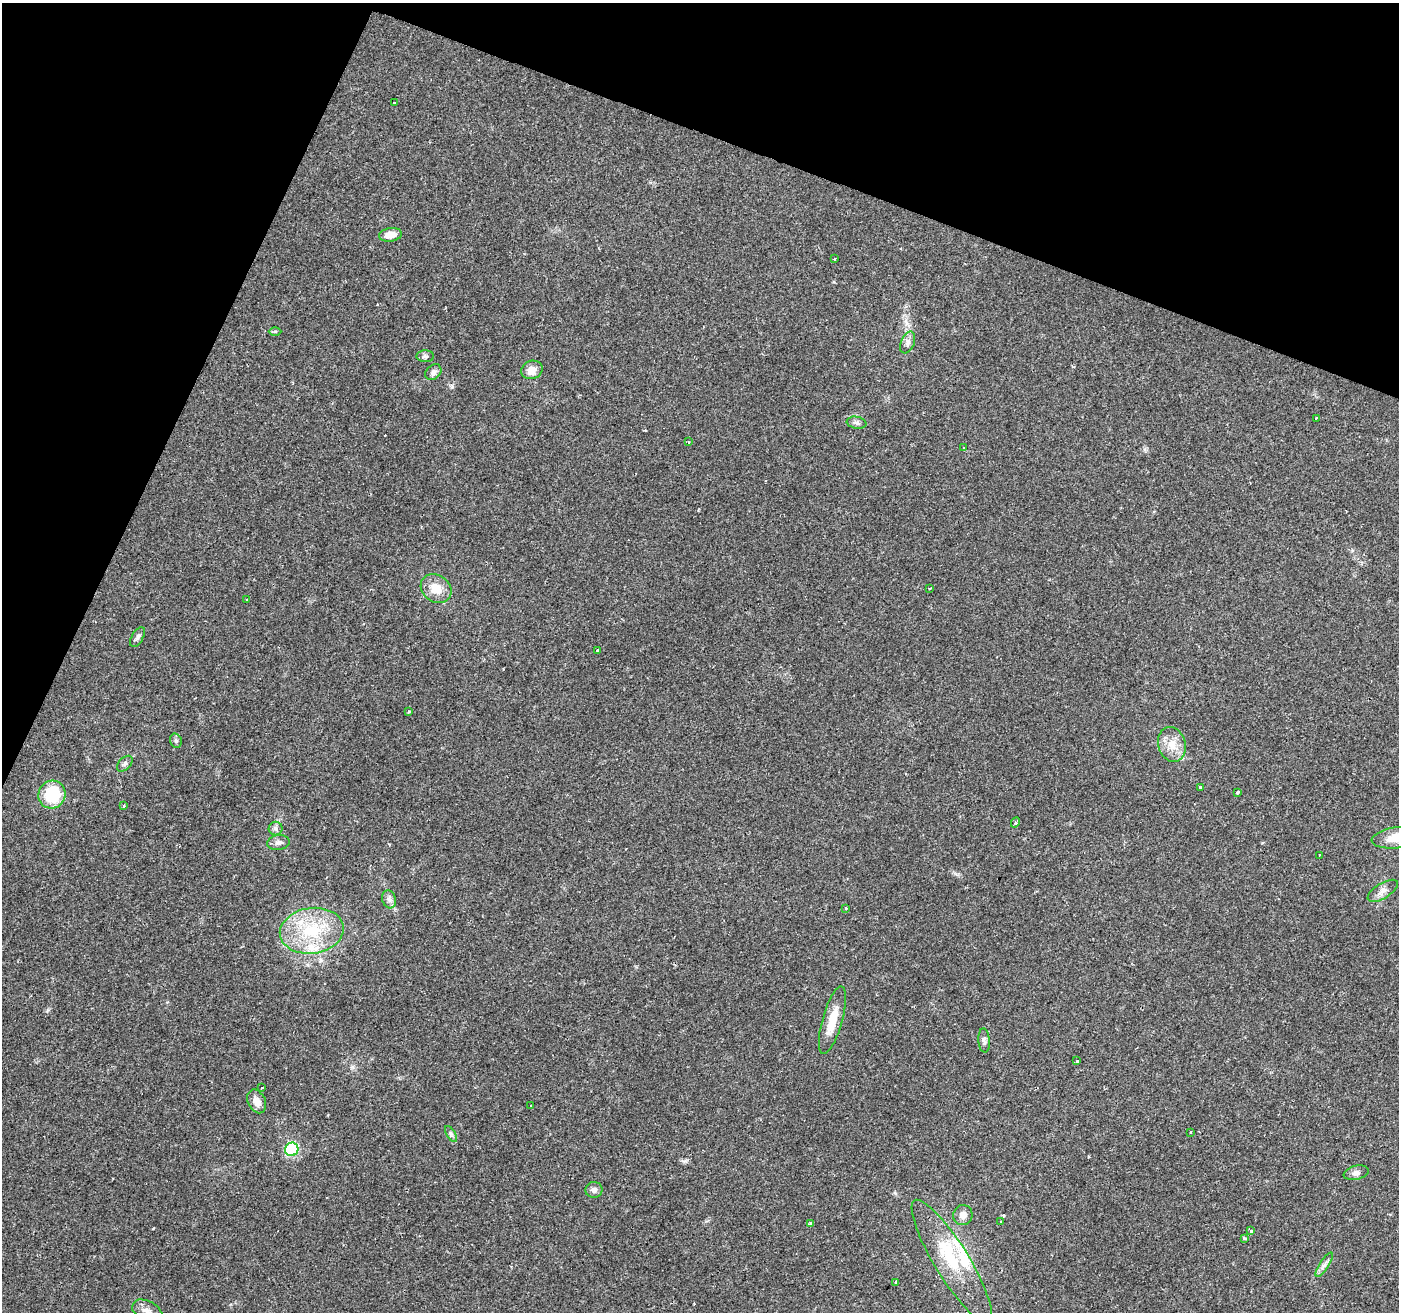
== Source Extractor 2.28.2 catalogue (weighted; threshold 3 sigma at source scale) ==
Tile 2 of 4 x 4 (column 2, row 1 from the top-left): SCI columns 1397-2793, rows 4136-5445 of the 5588 x 5714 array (HDU 1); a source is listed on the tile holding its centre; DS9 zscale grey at full resolution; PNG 1401 x 1314 px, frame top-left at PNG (2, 3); each listed source drawn as its Kron ellipse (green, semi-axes under 4 px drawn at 4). Shown black and unused: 19% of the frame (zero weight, under 2 of 3 exposures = <1% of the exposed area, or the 3 px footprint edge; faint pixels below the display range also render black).
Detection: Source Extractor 2.28.2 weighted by HDU 2 'WHT'; one run over the whole footprint, this tile lists its part. Background 0.0359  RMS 0.0044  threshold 0.0198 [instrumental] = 3 sigma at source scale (4.5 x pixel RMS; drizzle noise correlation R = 1.50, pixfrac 1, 0.0396/0.0396 arcsec/px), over >= 5 px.
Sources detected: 61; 4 cosmic-ray / hot-pixel residue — neither listed nor drawn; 3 inside a brighter listed object's ellipse — not listed separately; the other 54 listed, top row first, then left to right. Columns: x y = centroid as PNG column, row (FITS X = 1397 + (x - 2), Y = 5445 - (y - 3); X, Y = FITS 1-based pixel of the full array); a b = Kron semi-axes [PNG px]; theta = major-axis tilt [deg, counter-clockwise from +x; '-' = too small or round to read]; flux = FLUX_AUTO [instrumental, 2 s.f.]
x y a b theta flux
394 102 3 2 - 0.43
390 235 11 6 9 4.6
835 259 4 3 - 1.7
275 331 6 4 1 0.59
908 343 11 6 67 1.8
425 356 9 6 1 1.1
532 370 11 9 22 3.8
433 372 9 7 42 1.6
1316 418 4 3 - 1
856 423 10 6 -9 1.4
688 442 3 3 - 0.5
964 448 3 3 - 2.9
930 588 3 3 - 1.1
436 589 16 13 -38 7.3
246 600 3 3 - 0.94
138 637 11 5 60 1.2
597 650 3 3 - 2.4
409 711 3 3 - 0.48
176 741 7 5 -75 0.98
1172 744 17 13 -73 6.5
125 764 9 6 45 1.3
1200 787 3 3 - 0.44
1237 792 3 3 - 2
52 794 14 13 - 18
124 806 4 3 - 0.48
1015 822 5 4 - 0.7
276 829 7 7 - 1.3
1397 838 26 10 7 10
278 843 11 7 9 1.9
1319 855 3 2 - 0.34
1383 891 17 7 32 2.8
389 899 9 6 -73 1.6
846 908 3 3 - 0.96
312 931 32 23 8 25
832 1020 35 10 74 9.1
984 1040 12 5 -85 1.3
1077 1061 3 2 - 0.46
262 1087 3 3 - 2.6
257 1101 12 8 -64 3.7
531 1106 3 2 - 0.76
1190 1132 3 2 - 0.35
451 1134 9 3 -58 0.94
292 1149 7 6 - 42
1356 1173 13 7 13 1.7
594 1190 8 8 - 1.8
963 1215 10 9 - 2.5
1000 1222 3 3 - 1.5
810 1223 3 3 - 3.4
1250 1231 3 3 - 2
1244 1238 4 3 - 0.68
952 1261 71 17 -58 24
1324 1265 14 4 57 1.8
896 1282 4 3 - 1.1
147 1312 16 10 -29 3.5
Isophote crosses this tile's border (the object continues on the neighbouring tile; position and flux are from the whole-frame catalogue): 2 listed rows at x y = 1397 838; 147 1312
Unlisted compact peaks at least as high as the median listed source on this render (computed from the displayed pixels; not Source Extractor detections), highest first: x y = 452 387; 685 1161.